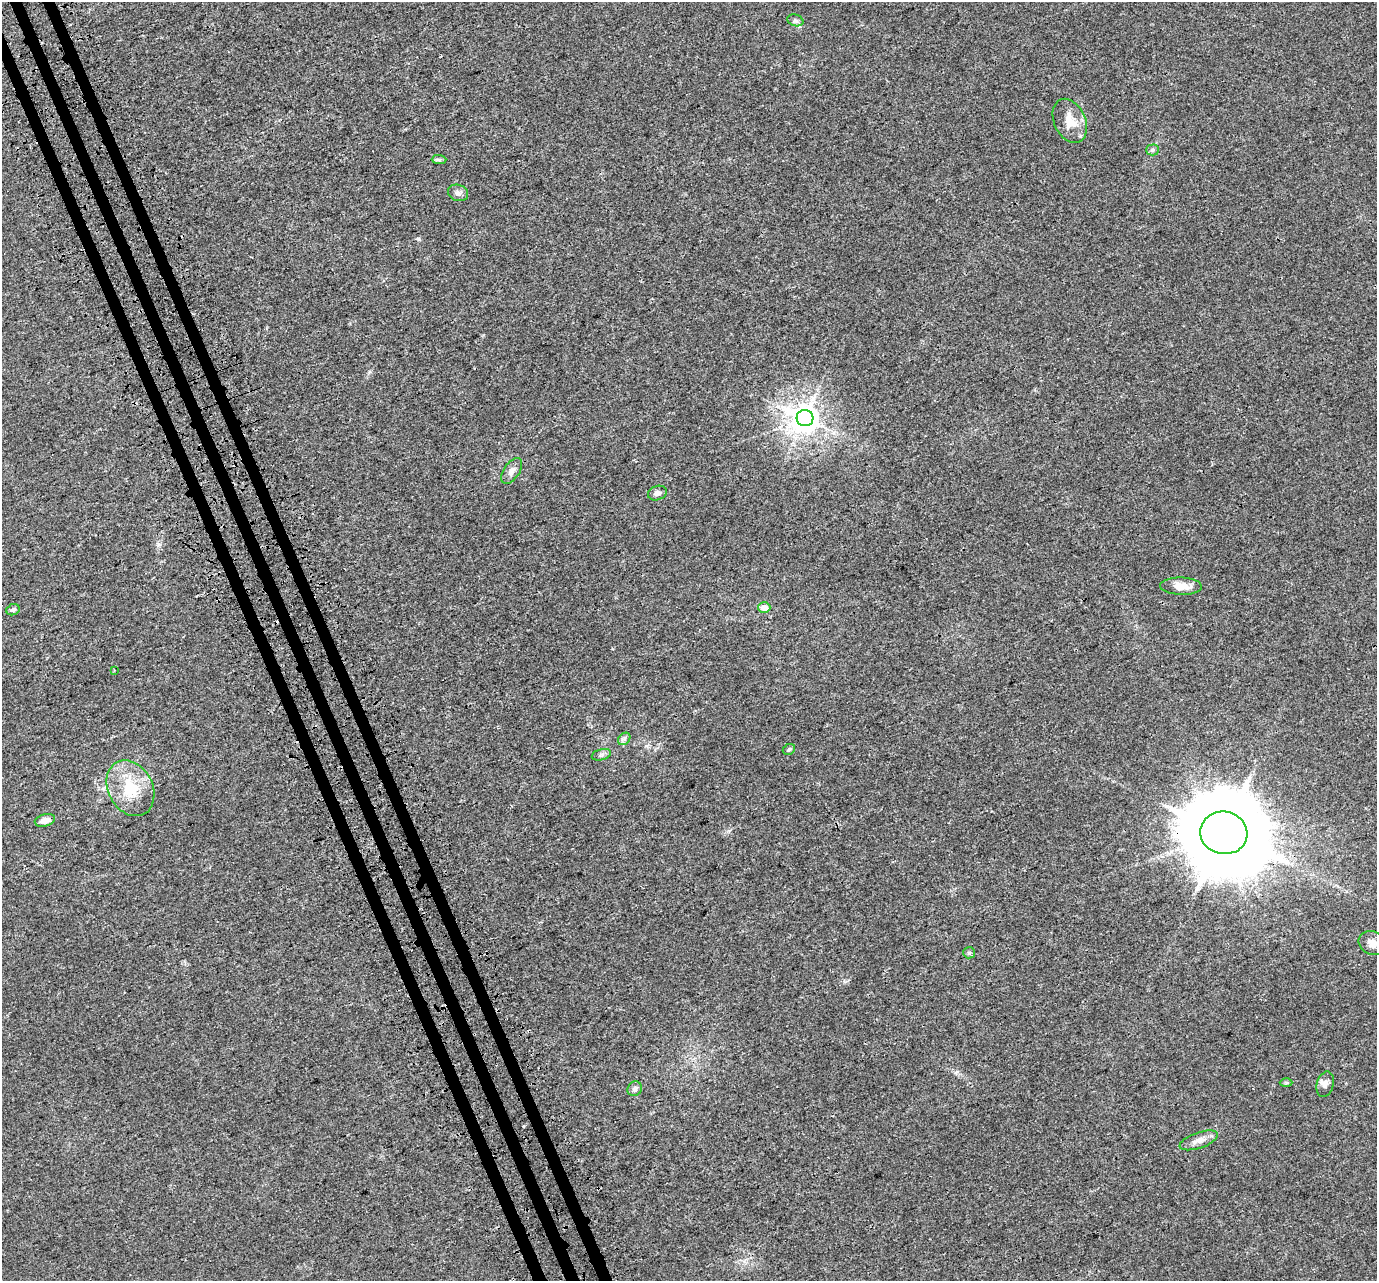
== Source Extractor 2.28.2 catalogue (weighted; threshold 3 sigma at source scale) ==
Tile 11 of 4 x 4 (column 3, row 3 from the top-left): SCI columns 2826-4200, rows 1442-2720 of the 5654 x 5495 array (HDU 1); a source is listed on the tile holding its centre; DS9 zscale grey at full resolution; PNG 1379 x 1283 px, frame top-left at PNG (2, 2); each listed source drawn as its Kron ellipse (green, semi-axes under 4 px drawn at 4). Shown black and unused: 3% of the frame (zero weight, under 3 of 4 exposures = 6% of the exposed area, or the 3 px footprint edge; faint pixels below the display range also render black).
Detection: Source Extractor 2.28.2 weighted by HDU 2 'WHT'; one run over the whole footprint, this tile lists its part. Background 0.00395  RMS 0.0025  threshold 0.0112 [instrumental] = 3 sigma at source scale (4.5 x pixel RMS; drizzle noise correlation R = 1.50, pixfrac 1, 0.0396/0.0396 arcsec/px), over >= 5 px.
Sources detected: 27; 2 cosmic-ray / hot-pixel residue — neither listed nor drawn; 1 inside a brighter listed object's ellipse — not listed separately; the other 24 listed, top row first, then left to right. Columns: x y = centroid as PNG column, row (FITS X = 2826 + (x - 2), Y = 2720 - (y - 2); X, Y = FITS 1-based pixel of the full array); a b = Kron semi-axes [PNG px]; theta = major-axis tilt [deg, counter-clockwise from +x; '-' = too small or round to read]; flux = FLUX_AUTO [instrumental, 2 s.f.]
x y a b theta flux
795 20 8 5 -17 0.6
1070 121 23 15 -65 4.3
1153 150 6 5 - 0.47
439 160 7 4 -1 0.45
458 193 10 8 -18 0.94
805 418 8 8 - 330
512 471 15 7 56 1.4
657 493 10 7 19 0.96
1181 586 21 8 -2 2.9
764 608 6 5 - 2.5
13 610 7 5 23 0.73
114 670 3 3 - 0.29
624 739 7 5 45 0.64
789 749 6 5 - 0.54
601 755 10 5 14 0.68
130 788 29 22 -62 9.1
45 820 10 6 15 1.8
1224 833 23 21 -11 4100
1372 943 14 11 -23 1.9
969 953 6 5 - 0.41
1286 1083 6 4 -1 0.34
1325 1084 13 8 74 1.3
635 1089 8 7 - 0.71
1199 1140 20 8 19 1.9
Overlapping masked pixels (flux is a lower limit): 1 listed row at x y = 1224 833
Isophote crosses this tile's border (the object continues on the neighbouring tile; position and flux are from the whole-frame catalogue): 1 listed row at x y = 1372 943
Unlisted compact peaks at least as high as the median listed source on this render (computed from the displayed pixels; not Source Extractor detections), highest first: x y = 418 239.